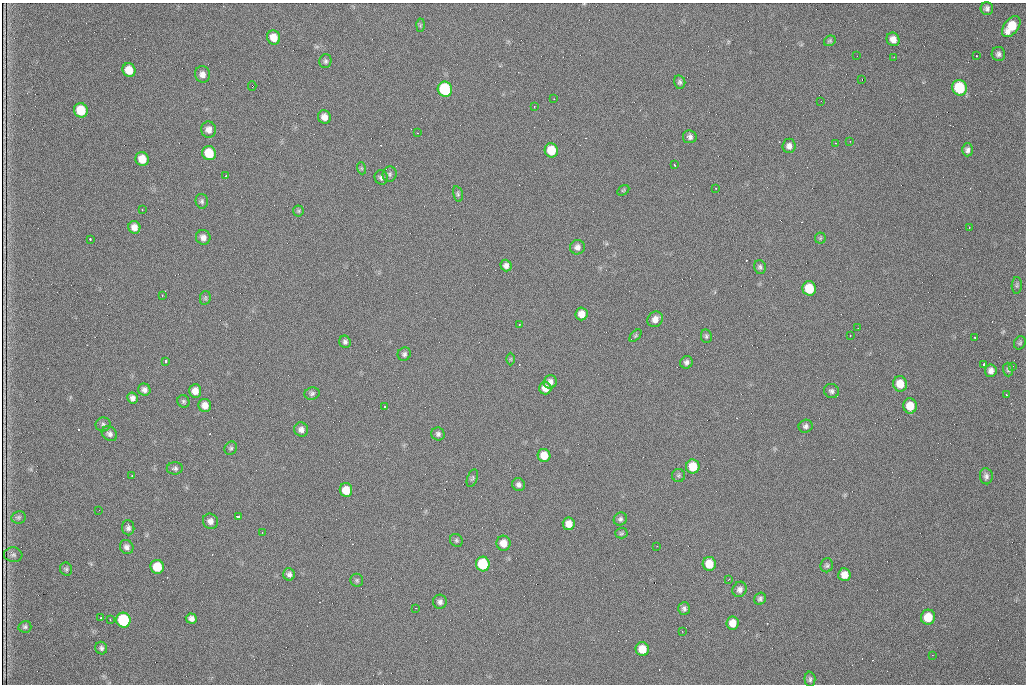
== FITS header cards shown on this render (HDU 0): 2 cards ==
NAXIS1  =                 1024 /fastest changing axis
NAXIS2  =                  682 /next to fastest changing axis

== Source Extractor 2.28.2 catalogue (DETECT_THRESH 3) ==
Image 1024 x 682 px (HDU 0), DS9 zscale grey, 1 PNG px = 1 image px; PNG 1028 x 686 px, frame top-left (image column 1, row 682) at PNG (2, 3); each listed source drawn as its Kron ellipse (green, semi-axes under 4 px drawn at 4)
Background 826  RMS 21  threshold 62.4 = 3 sigma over >= 5 px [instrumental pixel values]
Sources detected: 142; all 142 listed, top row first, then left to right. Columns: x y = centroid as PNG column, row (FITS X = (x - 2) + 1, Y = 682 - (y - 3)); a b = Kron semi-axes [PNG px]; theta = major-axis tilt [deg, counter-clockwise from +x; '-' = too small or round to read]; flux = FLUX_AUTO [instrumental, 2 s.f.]
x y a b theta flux
987 8 6 6 - 4100
420 25 6 4 88 1900
1011 27 12 7 52 32000
274 37 7 6 - 18000
893 39 7 6 - 9500
830 41 6 5 - 2100
998 54 7 7 - 4600
857 56 2 2 - 630
976 56 2 2 - 860
894 57 2 2 - 1000
325 61 7 6 - 3300
129 70 7 6 - 22000
203 74 8 7 - 8500
862 79 2 2 - 850
680 82 7 5 -77 3100
252 86 5 2 - 2300
959 88 8 7 - 70000
445 89 8 7 - 110000
554 99 3 2 - 1200
821 101 2 2 - 840
534 107 3 2 - 790
81 110 7 6 - 36000
324 117 7 6 - 9800
209 130 8 7 - 9000
417 133 3 2 - 1100
690 137 7 6 - 4900
850 141 2 2 - 860
836 143 2 2 - 850
789 146 7 6 - 5900
551 150 7 6 - 33000
967 150 6 5 - 4600
209 153 7 6 - 38000
142 159 7 6 - 19000
674 165 3 2 - 1700
361 168 6 4 -71 1800
390 174 8 7 - 3500
226 176 3 2 - 1200
381 177 7 6 - 4100
716 188 2 2 - 720
623 190 6 4 30 1900
458 194 8 4 -77 2600
202 201 7 6 - 3500
142 210 2 2 - 860
298 211 5 5 - 2100
134 227 6 6 - 9200
969 227 2 2 - 920
203 237 7 7 - 8000
820 238 5 5 - 2000
90 239 4 2 - 7000
577 247 7 7 - 6100
506 265 6 5 - 5500
760 267 7 6 - 3200
1017 285 8 5 87 2800
809 288 7 6 - 39000
162 295 3 2 - 1200
205 298 7 5 79 2400
582 314 6 6 - 13000
655 319 8 7 - 9300
519 324 3 2 - 1300
858 328 2 2 - 680
635 336 7 4 46 2200
706 336 7 5 -80 2600
850 336 2 2 - 750
975 337 3 3 - 3500
345 342 6 5 - 3600
1020 343 7 5 56 2300
404 354 7 6 - 3600
511 359 6 4 90 1800
166 361 4 3 - 7000
686 362 6 6 - 4300
984 364 4 3 - 7100
1013 366 2 2 - 1300
1008 370 7 5 -87 2800
991 371 6 6 - 6500
550 382 7 6 - 7000
900 384 7 7 - 20000
545 388 6 6 - 11000
144 390 6 6 - 5300
195 391 6 6 - 11000
831 391 7 7 - 4300
312 393 7 6 - 3600
1006 395 3 2 - 980
133 398 6 5 - 5600
183 401 6 5 - 2700
205 405 7 6 - 11000
384 406 3 3 - 3800
910 406 7 7 - 21000
103 424 7 7 - 3500
806 426 7 6 - 4000
301 430 7 7 - 6400
109 434 8 6 -40 5500
438 434 7 6 - 4000
231 448 7 6 - 2700
544 455 6 6 - 19000
693 466 7 6 - 27000
175 468 8 6 2 3300
678 475 6 6 - 2600
132 476 3 2 - 2700
986 476 8 6 -83 4500
472 478 9 5 69 2600
518 485 7 6 - 4600
346 490 7 6 - 28000
99 510 2 2 - 860
18 517 7 6 - 2900
238 517 4 3 - 5200
620 519 7 6 - 3600
210 521 8 7 - 7000
569 524 6 6 - 12000
128 528 7 6 - 4100
262 532 3 2 - 1400
621 533 6 5 - 2200
456 540 7 6 - 2600
503 543 7 7 - 12000
657 546 3 2 - 1000
127 547 7 6 - 5200
13 555 9 7 -5 4300
483 564 7 7 - 63000
709 564 7 6 - 23000
827 565 7 6 - 3000
157 567 7 6 - 32000
66 569 7 6 - 2800
289 574 6 5 - 4700
844 575 6 6 - 12000
357 580 6 6 - 2700
728 580 2 2 - 870
740 589 8 7 - 5600
760 599 6 5 - 3400
440 602 7 7 - 4900
416 608 2 2 - 740
684 609 6 5 - 3800
928 617 7 7 - 27000
101 618 2 2 - 1100
191 618 6 5 - 5900
110 619 2 2 - 1000
123 620 7 7 - 100000
733 623 6 6 - 13000
25 627 6 6 - 3200
682 631 2 2 - 750
101 648 6 6 - 3500
642 649 7 6 - 21000
932 655 2 2 - 660
810 679 7 5 -88 3400

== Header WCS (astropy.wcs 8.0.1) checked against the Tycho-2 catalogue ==
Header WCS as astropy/WCSLIB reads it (CRVAL/CRPIX/CD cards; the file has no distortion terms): RA---TAN/DEC--TAN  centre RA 07:09:22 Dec +30:56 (107.34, +30.93 deg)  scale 1.43 arcsec/px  FOV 24.4' x 16.3'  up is -93 deg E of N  parity flipped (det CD > 0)
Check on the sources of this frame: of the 60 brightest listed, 5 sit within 2.1 arcsec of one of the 9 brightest Tycho-2 stars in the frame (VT <= 12.48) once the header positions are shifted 1.13 arcsec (0.64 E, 0.93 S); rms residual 0.83 arcsec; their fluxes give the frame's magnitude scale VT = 23.52 - 2.5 log10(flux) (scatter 0.16 mag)
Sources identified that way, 5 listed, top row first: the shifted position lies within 2.1 arcsec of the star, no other Tycho-2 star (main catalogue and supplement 1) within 4.2 arcsec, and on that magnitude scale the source's flux lands within +1.5 / -3 mag of the star's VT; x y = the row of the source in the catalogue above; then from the Tycho-2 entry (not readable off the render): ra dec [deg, ICRS J2000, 3 dp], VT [Tycho-2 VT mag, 2 dp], TYC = Tycho-2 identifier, HIP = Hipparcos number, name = IAU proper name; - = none
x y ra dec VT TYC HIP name
959 88 107.215 +31.104 11.64 2438-821-1 - -
445 89 107.226 +30.900 10.76 2438-883-1 - -
81 110 107.244 +30.756 12.13 2438-718-1 - -
209 153 107.261 +30.807 12.26 2438-856-1 - -
483 564 107.445 +30.924 11.38 2438-1056-1 - -